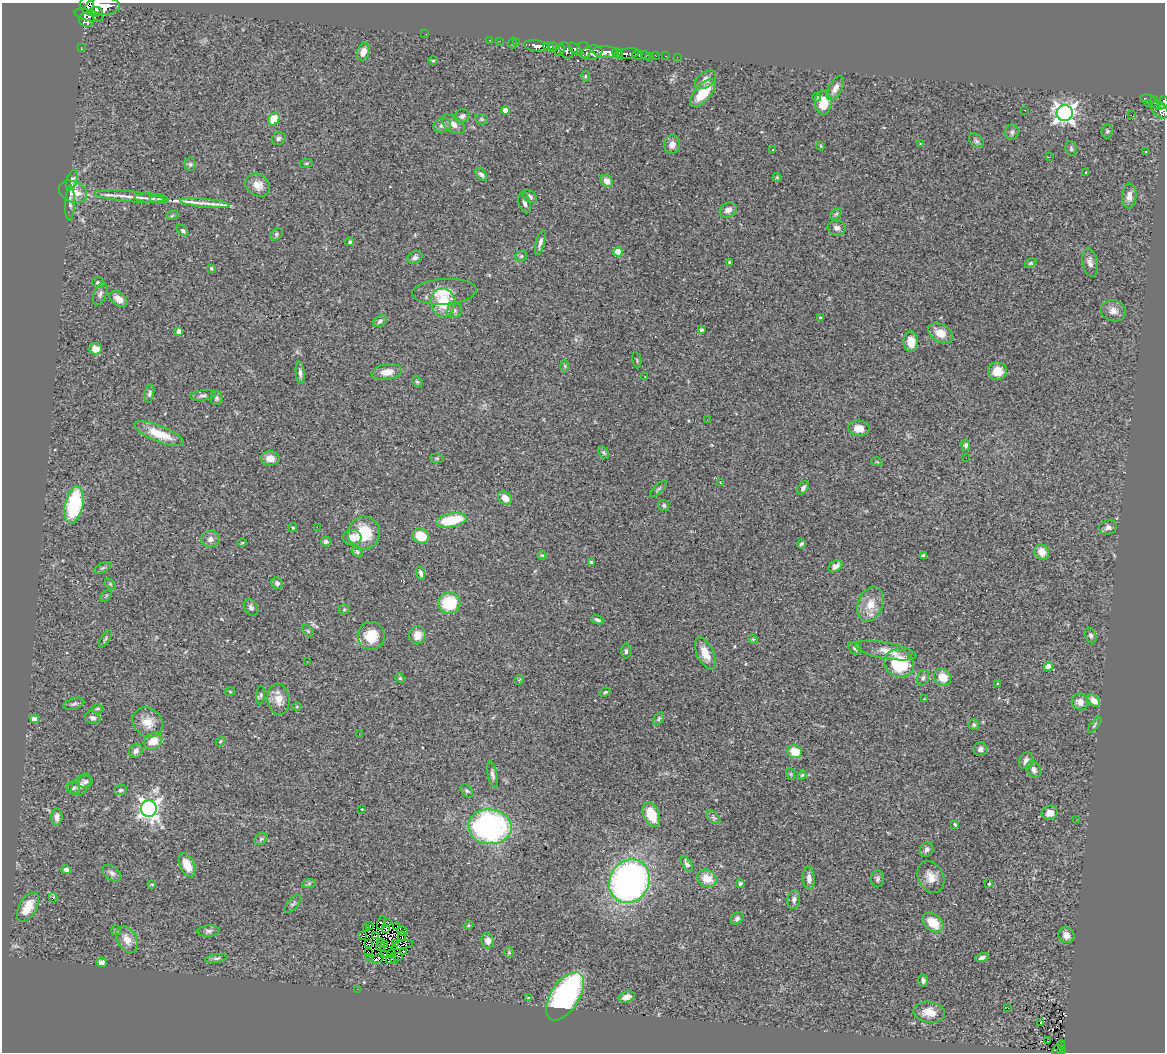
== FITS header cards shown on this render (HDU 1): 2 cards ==
NAXIS1  =                 1163
NAXIS2  =                 1050

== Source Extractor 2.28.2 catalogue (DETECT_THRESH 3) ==
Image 1163 x 1050 px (HDU 1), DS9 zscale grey, 1 PNG px = 1 image px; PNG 1167 x 1054 px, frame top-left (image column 1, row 1050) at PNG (2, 3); each listed source drawn as its Kron ellipse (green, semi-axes under 4 px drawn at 4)
Background 0.95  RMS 0.054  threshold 0.162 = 3 sigma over >= 5 px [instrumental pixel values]
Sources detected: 294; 6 with non-positive FLUX_AUTO (blend fragments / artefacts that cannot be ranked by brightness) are neither listed nor drawn; the other 288 listed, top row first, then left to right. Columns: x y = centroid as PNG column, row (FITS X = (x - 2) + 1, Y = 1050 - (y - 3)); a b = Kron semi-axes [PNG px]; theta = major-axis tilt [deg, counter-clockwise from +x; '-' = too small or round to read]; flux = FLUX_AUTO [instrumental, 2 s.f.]
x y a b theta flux
87 6 9 7 -75 630
103 6 17 9 2 2000
95 12 7 4 6 490
89 15 14 5 -14 1000
87 20 7 7 - 89
425 34 2 2 - 33
489 40 3 2 - 11
500 41 3 2 - 4.9
513 43 5 2 - 13
517 43 2 2 - 7.1
536 46 13 5 -8 760
553 46 5 3 - 190
81 47 3 2 - 9.2
548 47 5 4 - 290
575 49 8 4 -43 370
560 50 6 4 57 170
566 50 9 6 -57 290
584 50 8 6 -80 140
363 52 9 6 70 29
606 52 13 6 -5 1100
592 53 11 7 15 670
617 53 5 4 - 230
627 54 13 5 8 400
637 55 5 5 - 150
646 55 5 3 - 63
656 56 3 2 - 12
666 56 3 2 - 9.9
650 57 3 2 - 5.5
677 57 2 2 - 5.5
433 61 5 3 - 3.8
585 76 5 3 - 4.4
706 80 12 7 36 27
835 88 13 6 60 23
703 93 17 8 48 100
816 97 4 3 - 5.5
1148 99 8 3 -13 82
1155 100 4 3 - 71
1163 102 6 5 - 180
823 103 12 8 88 80
1149 104 3 2 - 4.6
1156 104 3 3 - 49
1160 106 4 3 - 120
505 110 4 4 - 40
1025 110 2 2 - 2.2
1160 110 10 6 -41 220
1065 113 8 8 - 2000
1131 115 2 2 - 3500
462 116 8 6 23 12
274 119 7 5 58 61
482 119 6 5 - 5.7
453 124 13 7 -36 23
442 125 9 7 16 15
1107 131 7 5 85 7.3
1012 132 8 6 88 11
279 139 7 6 - 10
976 141 8 6 -44 9.6
672 144 9 8 - 23
920 144 3 2 - 2.5
821 146 4 3 - 3
1071 148 7 5 -81 8.1
773 149 3 3 - 16
1146 152 2 2 - 3.2
1049 157 3 2 - 5.6
306 163 6 3 8 3.9
190 164 6 5 - 8
1086 172 3 3 - 7.7
481 174 7 4 -49 11
777 177 4 4 - 3.7
72 180 10 5 72 12
607 181 7 5 -39 29
258 185 13 10 -36 37
73 192 15 10 -24 69
129 196 35 5 -5 42
530 196 8 5 -33 9.2
1129 196 12 7 86 25
151 198 17 4 -4 25
159 199 9 5 -5 9
70 203 18 5 89 15
205 203 25 3 -5 35
525 203 10 6 -73 13
728 210 9 7 28 20
836 214 7 4 44 5.7
172 216 6 4 20 4.4
837 228 9 7 -10 16
183 231 7 4 -45 7.3
276 234 7 5 42 6.8
350 242 4 4 - 6.2
540 243 12 4 75 13
618 252 5 4 - 85
521 256 6 5 - 6.2
415 257 8 6 27 10
729 262 3 3 - 3.8
1090 262 15 7 -79 20
1030 263 6 4 27 4.8
211 268 3 3 - 5.4
98 283 6 5 - 8.9
444 292 32 12 4 69
100 294 12 6 69 12
118 299 10 6 -37 30
443 302 14 12 -84 110
454 311 8 7 - 12
1113 311 13 10 -16 26
820 318 3 3 - 4.4
380 321 7 5 32 10
701 330 3 3 - 6.9
179 331 4 4 - 24
940 333 13 8 -28 51
911 342 10 7 -86 44
95 349 6 5 - 44
637 360 8 2 -79 3.3
565 366 6 4 -89 4.7
997 371 9 8 - 50
387 372 15 7 9 40
300 373 11 4 -84 12
645 376 3 2 - 6.4
417 382 6 4 -48 5.7
149 393 9 4 79 8.8
203 395 13 5 6 12
216 398 7 6 - 8.2
707 420 2 2 - 2
859 428 11 7 -8 36
159 434 26 8 -22 88
966 445 6 4 -80 8.1
604 453 7 4 -58 6.1
270 458 9 7 -4 28
437 458 7 5 -7 5.6
966 458 2 2 - 2.5
877 462 6 3 -19 3.4
720 483 4 3 - 3.8
803 488 7 5 53 11
658 489 11 4 44 6.2
505 498 7 6 - 32
74 505 19 9 78 320
664 505 5 5 - 6.3
452 520 15 7 11 160
317 527 2 2 - 53
1108 527 9 7 11 15
293 528 4 4 - 4.1
364 533 16 16 - 130
421 536 8 7 - 77
352 538 9 7 1 36
210 539 9 8 - 20
242 542 5 3 - 3.6
326 542 5 4 - 11
801 544 5 3 - 7.1
357 552 6 4 -50 6.4
1042 552 8 7 - 43
542 555 4 4 - 4.5
923 556 3 3 - 5.4
591 562 4 3 - 12
835 566 7 5 33 18
102 568 9 5 27 7.6
421 573 6 3 -72 9.7
277 583 6 5 - 13
110 584 6 4 -46 4.1
106 596 7 4 47 4.9
449 603 11 10 - 180
870 604 18 12 69 56
251 608 9 6 -57 12
344 609 5 5 - 4.8
597 620 6 3 -22 8.3
308 631 7 4 -45 4.8
417 635 9 8 - 38
371 636 14 13 - 86
1091 636 8 5 -64 8.2
105 639 10 3 56 5.2
753 639 5 4 - 4.3
855 648 7 5 -37 8.1
626 651 7 4 89 8
886 651 31 8 -10 41
705 653 17 8 -65 47
307 662 2 2 - 1.9
899 663 15 13 -28 200
1048 667 4 4 - 48
942 677 9 8 - 53
400 678 5 4 - 4.2
923 678 8 6 71 10
519 680 5 4 - 3.6
998 684 4 3 - 4
230 692 5 3 - 3.1
605 692 5 3 - 4.3
261 695 9 4 85 5.9
279 699 15 11 -81 43
924 699 4 3 - 2.9
1094 701 7 5 -45 34
1080 702 9 7 -44 26
74 704 11 5 18 9.2
297 706 5 3 - 3.6
98 709 6 4 1 5.5
93 718 8 6 -21 12
34 719 4 4 - 27
659 719 7 5 60 6.9
148 722 16 13 -44 50
974 725 6 5 - 7.4
1095 725 9 2 52 4.7
359 734 2 2 - 2
153 741 10 8 35 56
220 742 5 3 - 3.4
980 749 7 6 - 13
136 751 7 6 - 15
795 752 7 6 - 68
1026 761 8 7 - 17
1034 770 9 6 -61 18
492 774 13 4 -78 12
791 774 6 4 -72 4
802 775 4 3 - 3.7
85 782 7 6 - 11
81 785 13 7 53 20
73 788 6 6 - 8.9
121 790 6 5 - 7
467 791 8 5 -49 7.4
149 809 8 8 - 1800
362 809 3 2 - 2.4
1050 813 8 7 - 30
651 814 13 8 -67 75
57 817 8 5 88 23
714 818 8 5 -44 9.1
1076 820 3 2 - 3.9
955 824 3 3 - 5.6
490 827 22 17 -5 850
261 839 7 5 43 7.4
927 850 8 6 61 12
687 864 9 4 -57 10
187 865 12 7 -66 61
66 870 4 4 - 19
112 873 10 6 -39 15
931 877 16 12 -61 42
707 878 10 8 -27 60
809 878 12 6 -85 19
878 879 8 6 87 10
629 881 22 19 60 1400
309 883 7 4 1 6.1
152 884 4 3 - 9.3
740 884 4 4 - 8.2
989 884 3 3 - 16
53 898 5 3 - 38
794 900 9 6 81 14
293 904 11 5 48 9
28 907 16 8 60 78
737 918 7 5 43 9.1
388 922 4 2 - 1.9
933 922 12 8 -39 70
382 923 7 3 72 3.3
468 925 5 4 - 4.3
370 926 2 2 - 1.6
397 927 2 2 - 5
367 928 3 2 - 0.74
386 929 3 2 - 3.4
116 930 5 5 - 5.3
208 931 11 5 4 12
402 931 5 3 - 0.85
1066 935 8 7 - 24
363 936 3 2 - 6.5
375 936 2 2 - 4
402 936 4 2 - 3.2
127 939 14 9 -60 40
488 941 7 6 - 21
381 943 4 2 - 2.5
368 944 3 2 - 2.7
384 944 4 2 - 3.3
396 944 3 2 - 3.5
402 945 11 4 13 14
381 947 4 2 - 0.22
404 951 3 2 - 5.2
368 952 4 2 - 2.2
509 952 5 4 - 4.7
392 954 2 2 - 2.3
385 955 2 2 - 1.5
398 956 3 2 - 3.6
370 957 2 2 - 6.2
982 957 7 4 16 13
216 958 11 4 9 9.2
378 959 6 2 32 6.2
391 959 6 2 52 9.2
394 959 2 2 - 58
101 962 5 5 - 16
923 980 6 5 - 11
357 989 2 2 - 38
565 996 27 14 58 800
528 997 3 3 - 4.5
626 997 8 5 17 25
1008 1008 3 2 - 5.1
929 1012 16 10 -9 56
1040 1023 3 3 - 47
1048 1041 2 2 - 2.6
1062 1045 4 2 - 25
1059 1048 8 4 49 53
1062 1050 4 4 - 52
At the frame edge (FLAGS 8, measured only in part): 3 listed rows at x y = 87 6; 103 6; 1163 102
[6 non-positive-flux detections neither listed nor drawn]